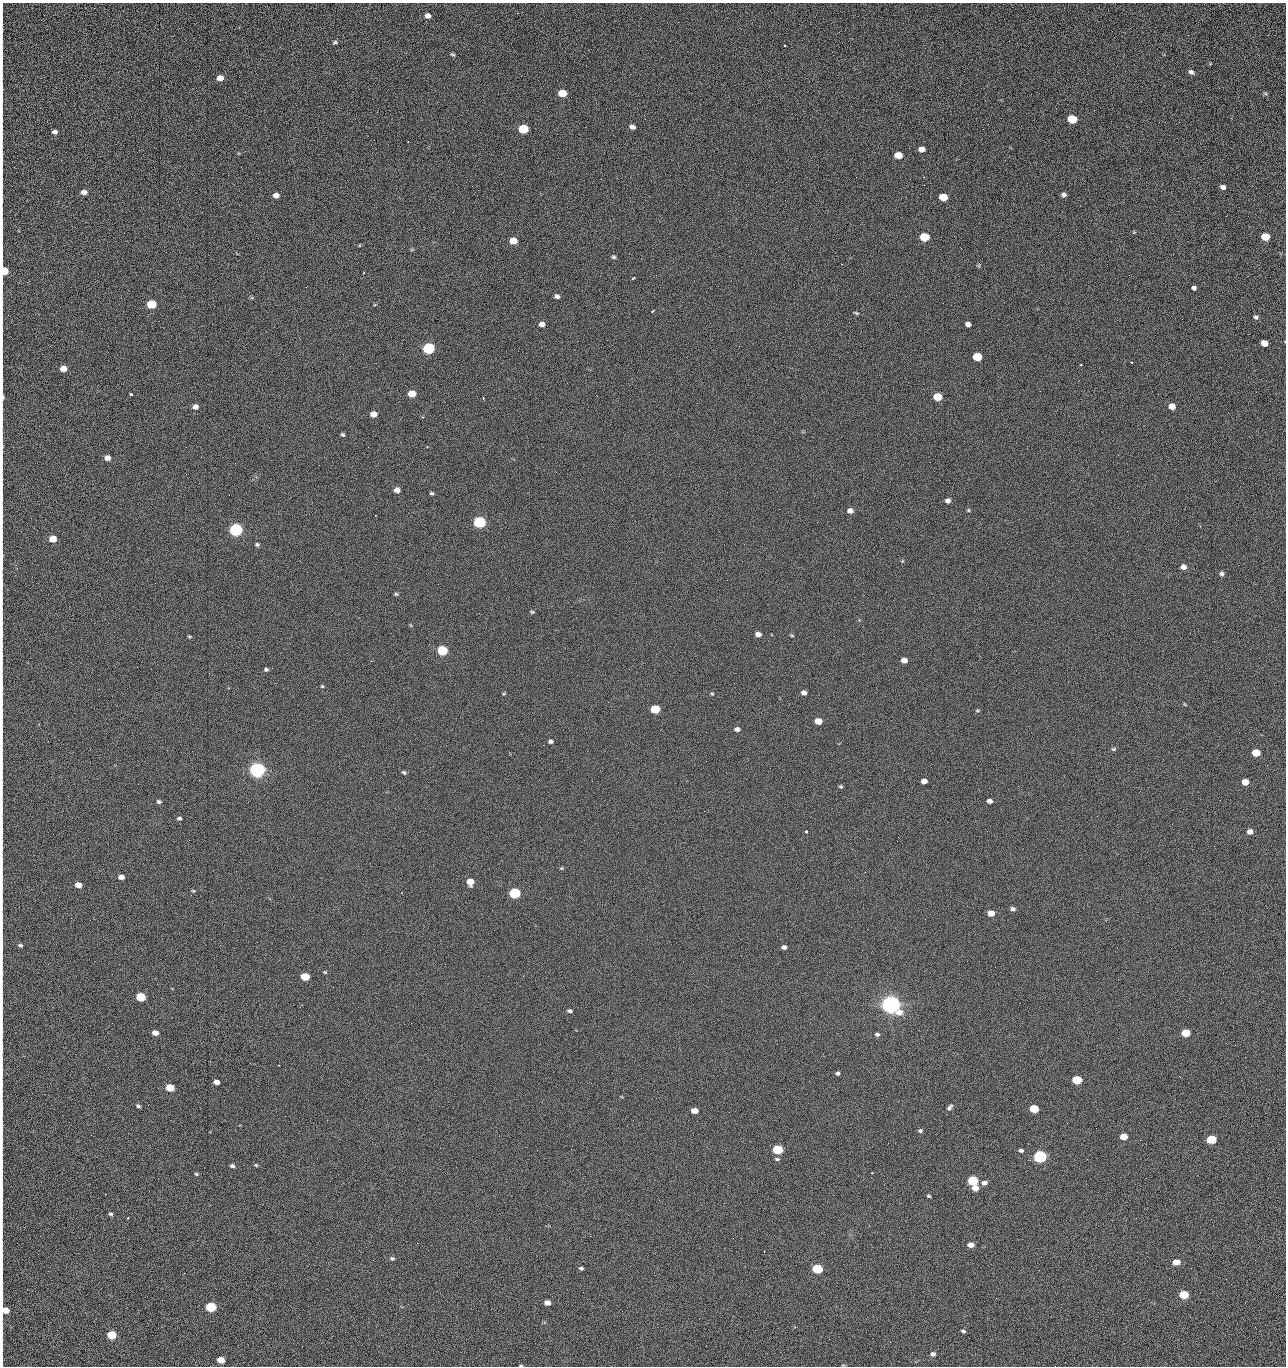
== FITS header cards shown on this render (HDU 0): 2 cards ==
NAXIS1  =                 1284 /fastest changing axis
NAXIS2  =                 1364 /next to fastest changing axis

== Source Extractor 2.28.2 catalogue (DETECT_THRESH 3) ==
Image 1284 x 1364 px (HDU 0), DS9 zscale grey, 1 PNG px = 1 image px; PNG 1288 x 1368 px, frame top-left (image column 1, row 1364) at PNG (2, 3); no overlay
Background 125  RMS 14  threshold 43.2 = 3 sigma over >= 5 px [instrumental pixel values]
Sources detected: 221; all 221 listed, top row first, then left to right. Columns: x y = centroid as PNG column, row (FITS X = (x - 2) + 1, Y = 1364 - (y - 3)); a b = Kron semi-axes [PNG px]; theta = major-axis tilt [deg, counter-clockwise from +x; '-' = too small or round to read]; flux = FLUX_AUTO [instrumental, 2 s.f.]
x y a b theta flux
2 7 13 2 90 1.8e+03
428 16 6 6 - 5.0e+03
239 27 3 2 - 8.1e+02
1188 35 2 2 - 1.6e+03
2 39 18 2 90 3.8e+03
670 41 2 2 - 2.4e+03
335 42 6 4 10 1.6e+03
784 45 3 2 - 1.0e+03
452 54 6 4 -29 1.4e+03
1191 72 6 5 - 2.7e+03
220 78 6 5 - 8.3e+03
2 90 27 2 90 4.8e+03
562 93 6 5 - 2.2e+04
1265 93 6 4 -2 1.2e+03
1072 119 6 5 - 4.4e+04
1179 122 2 2 - 1.2e+03
2 126 7 2 90 1.1e+03
632 127 6 4 -13 3.6e+03
523 129 6 5 - 5.3e+04
55 132 5 4 - 3.0e+03
408 141 3 2 - 5.3e+02
922 149 6 5 - 6.4e+03
898 155 6 5 - 1.6e+04
1005 160 3 2 - 1.5e+03
1041 161 2 2 - 1.9e+03
856 177 2 2 - 2.2e+03
923 177 2 2 - 3.0e+04
2 185 17 2 90 2.7e+03
1223 187 5 4 - 3.4e+03
84 192 6 5 - 4.8e+03
276 195 5 4 - 5.8e+03
1064 195 5 5 - 2.7e+03
943 197 6 5 - 2.8e+04
1123 202 3 2 - 1.1e+03
1134 232 4 4 - 7.9e+02
924 237 6 5 - 4.1e+04
1265 237 6 5 - 2.5e+04
513 241 6 5 - 1.9e+04
2 247 15 2 90 2.5e+03
614 257 5 4 - 1.5e+03
841 264 2 2 - 2.7e+04
4 271 9 5 86 2.3e+04
364 272 3 2 - 8.0e+02
656 275 2 2 - 4.8e+02
634 278 3 2 - 1.1e+03
306 287 3 2 - 8.2e+02
1194 288 4 4 - 2.5e+03
557 296 5 4 - 3.1e+03
151 304 6 5 - 5.0e+04
2 305 18 2 90 2.7e+03
653 311 4 2 - 1.1e+03
856 313 7 3 -24 1.2e+03
1256 317 5 5 - 2.2e+03
849 322 2 2 - 7.8e+02
710 323 2 2 - 3.5e+03
542 324 5 4 - 4.6e+03
968 324 5 4 - 3.8e+03
2 330 10 2 90 1.6e+03
1264 343 6 5 - 1.0e+04
739 346 2 2 - 4.9e+02
428 348 6 5 - 1.6e+05
977 357 6 5 - 4.0e+04
1131 362 3 2 - 7.0e+02
1080 365 3 2 - 1.3e+03
350 366 2 2 - 3.5e+03
2 367 8 2 90 1.3e+03
63 368 5 5 - 1.1e+04
1256 392 2 2 - 1.5e+03
412 393 6 5 - 2.0e+04
131 394 3 3 - 3.2e+03
3 397 7 3 -89 3.4e+03
937 397 6 5 - 3.3e+04
483 398 3 2 - 6.4e+02
1172 406 5 5 - 9.7e+03
195 407 6 5 - 5.1e+03
373 414 5 5 - 9.6e+03
2 418 12 2 90 1.8e+03
343 435 4 3 - 1.5e+03
1009 435 2 2 - 1.3e+03
2 446 9 3 -85 1.8e+03
1027 446 2 2 - 5.1e+02
186 447 2 2 - 2.9e+03
427 447 2 2 - 7.6e+02
107 458 5 5 - 6.2e+03
2 477 15 2 90 2.1e+03
85 483 2 2 - 9.7e+02
397 490 6 5 - 5.5e+03
431 493 5 4 - 1.5e+03
2 497 11 2 90 1.7e+03
948 501 6 5 - 3.5e+03
779 509 2 2 - 4.8e+02
969 510 6 4 -89 1.1e+03
850 511 6 5 - 5.1e+03
479 522 6 5 - 2.0e+05
236 530 6 5 - 3.2e+05
53 539 5 5 - 1.9e+04
257 544 5 4 - 1.7e+03
2 556 24 3 89 4.6e+03
902 561 5 4 - 9.0e+02
1183 567 6 5 - 5.4e+03
17 568 4 3 - 8.1e+02
1222 574 6 5 - 2.3e+03
2 584 15 2 90 2.4e+03
396 594 5 5 - 1.3e+03
532 612 5 3 - 1.2e+03
410 625 6 3 -69 9.3e+02
758 634 6 4 -9 5.1e+03
792 635 5 3 - 1.1e+03
189 636 6 3 0 1.1e+03
442 650 6 5 - 9.0e+04
904 660 5 4 - 7.0e+03
266 670 5 4 - 2.0e+03
322 686 4 4 - 1.1e+03
504 693 5 3 - 9.0e+02
804 693 5 4 - 4.1e+03
712 694 4 3 - 1.1e+03
2 701 10 2 90 1.4e+03
1184 704 6 3 -70 8.2e+02
655 709 6 5 - 4.9e+04
977 710 5 3 - 1.0e+03
818 721 6 5 - 1.4e+04
737 729 5 4 - 3.6e+03
551 741 5 4 - 2.3e+03
543 745 2 2 - 3.5e+03
1113 749 6 5 - 1.5e+03
1256 753 6 5 - 2.7e+04
706 761 2 2 - 2.1e+03
257 770 6 5 - 7.2e+05
404 772 7 4 -42 1.5e+03
726 772 2 2 - 2.6e+03
924 781 5 4 - 5.8e+03
1245 782 5 5 - 1.3e+04
2 785 10 2 90 1.5e+03
841 786 5 4 - 1.3e+03
159 801 6 4 -21 2.1e+03
989 801 5 4 - 3.9e+03
179 818 6 5 - 2.0e+03
806 832 3 3 - 3.0e+03
1250 832 5 5 - 6.0e+03
561 868 5 5 - 1.1e+03
121 877 5 4 - 5.6e+03
470 882 6 5 - 1.3e+04
78 885 5 4 - 9.5e+03
193 891 5 3 - 1.0e+03
515 893 6 5 - 1.2e+05
1013 909 6 4 -13 2.8e+03
991 913 6 5 - 9.8e+03
20 945 5 4 - 1.6e+03
784 947 5 4 - 3.4e+03
2 948 11 2 90 1.8e+03
325 972 5 4 - 1.1e+03
523 976 2 2 - 2.3e+03
305 977 6 5 - 3.3e+04
141 997 6 5 - 5.2e+04
891 1004 7 6 - 1.2e+06
570 1011 6 4 -7 2.2e+03
411 1023 2 2 - 5.5e+03
155 1033 5 4 - 6.5e+03
1186 1033 6 5 - 2.9e+04
877 1034 6 5 - 2.3e+03
857 1048 2 2 - 1.4e+03
1245 1057 2 2 - 1.9e+03
278 1065 2 2 - 6.3e+02
838 1073 5 4 - 2.0e+03
2 1075 10 2 90 1.6e+03
1179 1076 3 2 - 2.8e+03
1077 1080 6 5 - 4.8e+04
216 1082 5 4 - 5.6e+03
170 1088 6 5 - 3.1e+04
138 1106 5 4 - 1.8e+03
949 1107 9 5 49 2.6e+03
1034 1109 6 5 - 4.3e+04
694 1111 5 4 - 8.9e+03
729 1112 2 2 - 1.0e+03
2 1124 11 2 90 1.9e+03
920 1131 6 5 - 1.9e+03
91 1135 2 2 - 2.5e+03
1124 1137 5 4 - 1.7e+04
1211 1139 6 5 - 5.8e+04
777 1149 6 5 - 7.8e+04
1021 1150 5 4 - 2.3e+03
1040 1156 6 5 - 2.8e+05
777 1159 6 4 -9 1.5e+03
1087 1159 2 2 - 1.6e+03
1030 1160 3 3 - 1.3e+03
256 1165 5 4 - 1.2e+03
232 1166 6 4 -12 2.6e+03
872 1173 2 2 - 6.2e+02
196 1174 5 4 - 1.4e+03
973 1181 6 5 - 8.4e+04
984 1183 6 5 - 3.9e+03
2 1188 14 2 90 2.0e+03
975 1188 5 5 - 9.6e+03
928 1196 4 3 - 1.3e+03
110 1214 5 4 - 2.0e+03
128 1218 3 2 - 9.3e+02
308 1242 2 2 - 1.8e+03
417 1243 2 2 - 5.5e+03
971 1245 5 4 - 8.6e+03
392 1258 6 4 -12 1.8e+03
1176 1262 6 4 5 1.4e+04
581 1268 5 4 - 1.7e+03
817 1269 6 5 - 8.0e+04
2 1290 22 2 90 4.5e+03
583 1292 2 2 - 4.3e+02
1184 1295 6 5 - 4.6e+04
996 1298 2 2 - 2.9e+03
547 1303 5 4 - 7.7e+03
211 1307 6 5 - 9.9e+04
5 1310 6 5 - 1.7e+04
622 1311 3 2 - 7.7e+02
963 1331 5 4 - 2.0e+03
578 1332 2 2 - 3.4e+03
111 1335 6 5 - 5.3e+04
890 1342 2 2 - 4.3e+02
321 1343 3 2 - 1.2e+03
2 1349 12 2 90 2.4e+03
933 1354 5 5 - 3.3e+03
221 1360 5 4 - 1.9e+04
521 1366 4 2 - 1.0e+03
1055 1366 2 2 - 2.1e+03
At the frame edge (FLAGS 8, measured only in part): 28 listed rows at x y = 2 7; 2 39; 2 90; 2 126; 2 185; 2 247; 4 271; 2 305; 2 330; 2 367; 3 397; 2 418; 2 446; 2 477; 2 497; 2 556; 2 584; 2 701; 2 785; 2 948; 2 1075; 2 1124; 2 1188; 2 1290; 5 1310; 2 1349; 521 1366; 1055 1366

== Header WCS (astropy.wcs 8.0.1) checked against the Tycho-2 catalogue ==
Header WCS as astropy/WCSLIB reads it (CRVAL/CRPIX/CD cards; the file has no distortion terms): RA---TAN/DEC--TAN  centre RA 15:41:40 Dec +52:00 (235.42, +51.99 deg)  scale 1.26 arcsec/px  FOV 26.9' x 28.5'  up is +92 deg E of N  parity flipped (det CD > 0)
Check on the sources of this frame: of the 60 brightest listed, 10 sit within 2.0 arcsec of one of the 11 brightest Tycho-2 stars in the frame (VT <= 12.29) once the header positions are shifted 0.50 arcsec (0.02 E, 0.50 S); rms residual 0.91 arcsec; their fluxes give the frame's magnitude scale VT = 24.51 - 2.5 log10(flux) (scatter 0.28 mag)
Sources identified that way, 10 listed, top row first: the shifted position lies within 2.0 arcsec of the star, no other Tycho-2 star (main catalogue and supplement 1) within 4.0 arcsec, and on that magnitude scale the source's flux lands within +1.5 / -3 mag of the star's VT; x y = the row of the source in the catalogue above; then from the Tycho-2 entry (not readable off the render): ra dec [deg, ICRS J2000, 3 dp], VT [Tycho-2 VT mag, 2 dp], TYC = Tycho-2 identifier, HIP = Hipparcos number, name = IAU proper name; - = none
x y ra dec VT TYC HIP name
428 348 235.614 +52.064 11.61 3489-1132-1 - -
479 522 235.514 +52.049 11.19 3489-1407-1 - -
236 530 235.515 +52.133 11.12 3489-1380-1 - -
257 770 235.378 +52.130 9.31 3489-1322-1 76850 -
515 893 235.303 +52.042 11.52 3489-958-1 - -
891 1004 235.232 +51.912 9.59 3489-824-1 - -
1040 1156 235.143 +51.862 10.97 3489-1016-1 - -
973 1181 235.131 +51.886 12.29 3489-908-1 - -
817 1269 235.084 +51.941 11.45 3489-1346-1 - -
211 1307 235.075 +52.152 11.74 3489-912-1 - -